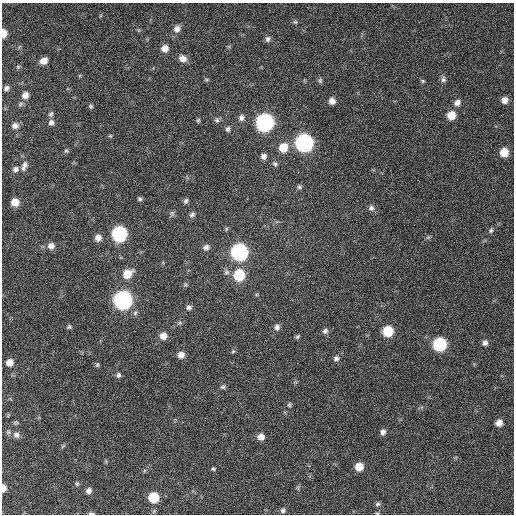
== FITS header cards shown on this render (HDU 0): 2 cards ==
NAXIS1  =                  512 / Axis length
NAXIS2  =                  512 / Axis length

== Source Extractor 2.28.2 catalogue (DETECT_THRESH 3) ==
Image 512 x 512 px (HDU 0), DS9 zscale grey, 1 PNG px = 1 image px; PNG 516 x 516 px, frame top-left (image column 1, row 512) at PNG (2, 3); no overlay
Background 384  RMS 9.7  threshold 29.2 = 3 sigma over >= 5 px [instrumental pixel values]
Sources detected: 91; all 91 listed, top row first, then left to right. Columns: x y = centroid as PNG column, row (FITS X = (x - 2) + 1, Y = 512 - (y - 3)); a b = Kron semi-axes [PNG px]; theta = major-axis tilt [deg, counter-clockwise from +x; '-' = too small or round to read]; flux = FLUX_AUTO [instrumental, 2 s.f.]
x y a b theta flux
295 22 6 5 - 970
177 29 9 8 - 3500
4 33 7 4 -89 7000
268 39 8 6 87 1900
165 48 7 7 - 4700
183 59 9 7 -40 4500
44 61 6 5 - 5500
18 67 5 5 - 840
207 79 7 4 -20 930
443 79 9 7 84 2100
320 80 7 5 88 1200
422 81 6 4 -21 950
6 88 6 5 - 1900
25 95 8 7 - 4000
505 100 7 7 - 3900
332 101 7 6 - 3800
457 103 8 7 - 3200
91 106 6 5 - 1100
51 114 7 5 61 1500
451 115 8 7 - 10000
241 118 8 7 - 2400
198 120 6 4 74 1000
217 120 7 6 - 1600
51 122 7 7 - 2200
265 122 9 8 - 220000
15 126 8 7 - 2900
228 129 6 5 - 1800
110 136 5 4 - 730
304 143 9 9 - 220000
283 147 9 8 - 11000
66 151 7 4 6 940
504 152 7 7 - 11000
264 156 7 7 - 2500
275 164 7 6 - 1500
24 166 14 7 73 3100
15 169 8 7 - 2400
299 187 6 6 - 1300
140 199 5 5 - 1200
186 201 7 6 - 1500
15 202 6 6 - 7500
371 208 7 7 - 2100
172 213 8 6 63 1400
192 214 8 6 35 1700
226 229 6 3 72 790
491 230 7 6 - 1400
119 234 8 8 - 110000
428 237 6 5 - 1100
98 238 7 7 - 4200
51 246 8 8 - 3800
206 247 9 7 19 2300
239 252 9 8 - 180000
226 272 8 7 - 1900
127 274 10 7 36 11000
239 275 8 8 - 32000
185 285 6 4 18 850
123 300 9 8 - 260000
189 307 7 6 - 1800
69 327 6 4 29 1100
277 327 8 6 63 2400
325 331 7 7 - 1800
388 331 7 7 - 23000
163 336 7 7 - 5500
297 336 7 5 48 1200
485 343 7 6 - 2400
440 344 8 8 - 66000
233 351 5 4 - 780
181 355 7 6 - 4300
336 358 7 6 - 2000
10 362 7 7 - 5000
97 365 6 4 89 950
118 375 7 6 - 1600
223 387 7 6 - 1400
289 405 7 5 76 1100
16 422 8 5 -4 1200
499 423 7 7 - 4400
8 432 7 6 - 1600
383 432 7 6 - 2400
16 435 9 8 - 3300
261 437 8 7 - 4900
63 446 7 4 44 910
359 467 7 7 - 9500
213 469 5 5 - 1000
77 484 6 5 - 1100
3 488 7 5 -90 5000
298 488 6 4 -72 1000
89 491 7 6 - 3000
154 497 7 7 - 22000
378 504 7 6 - 1400
283 510 7 7 - 1900
91 513 7 3 -4 1500
377 513 5 3 - 670
At the frame edge (FLAGS 8, measured only in part): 4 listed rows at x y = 4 33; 3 488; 91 513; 377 513